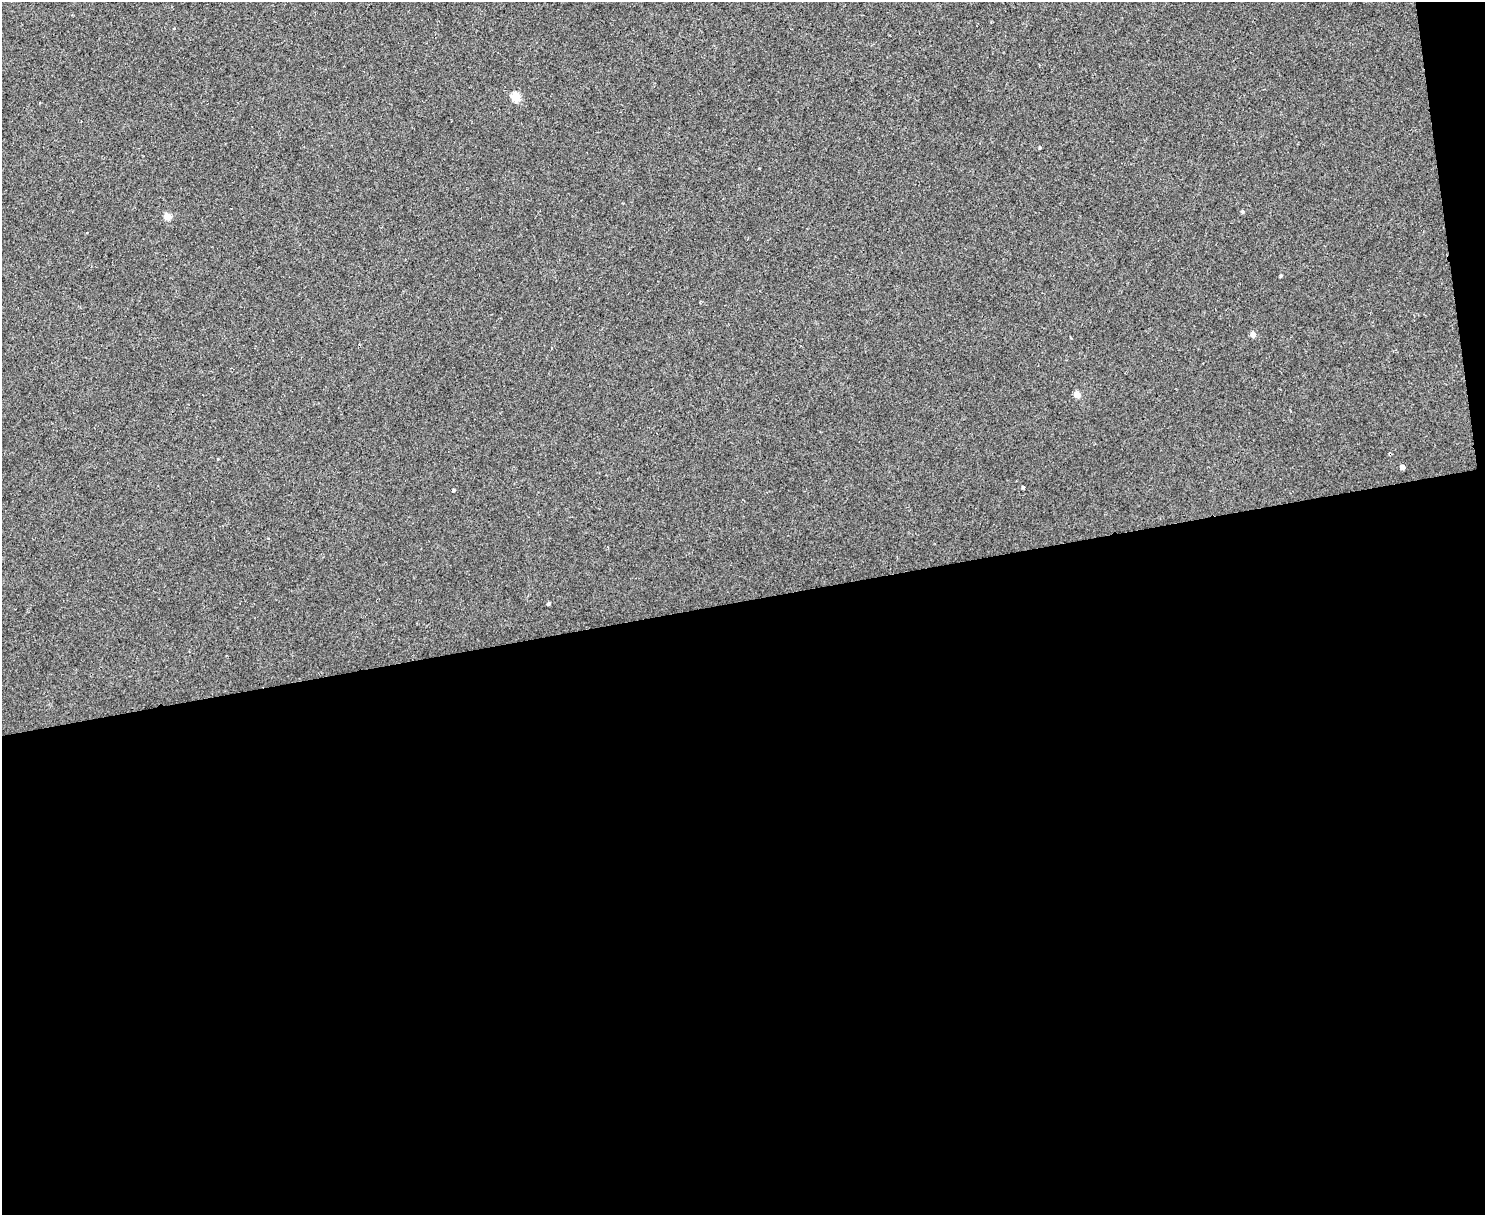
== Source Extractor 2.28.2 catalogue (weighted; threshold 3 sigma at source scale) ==
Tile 12 of 3 x 4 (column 3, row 4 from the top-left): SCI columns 3214-4696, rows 1-1213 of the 4834 x 4854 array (HDU 1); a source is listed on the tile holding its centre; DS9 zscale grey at full resolution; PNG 1487 x 1217 px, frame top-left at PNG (2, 2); no overlay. Shown black and unused: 52% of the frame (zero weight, under 2 of 3 exposures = <1% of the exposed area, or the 3 px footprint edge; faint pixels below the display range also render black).
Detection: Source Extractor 2.28.2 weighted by HDU 2 'WHT'; one run over the whole footprint, this tile lists its part. Background 0.0018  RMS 0.005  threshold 0.0225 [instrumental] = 3 sigma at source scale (4.5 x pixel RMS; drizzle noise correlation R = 1.50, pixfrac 1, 0.05/0.05 arcsec/px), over >= 5 px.
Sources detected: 9; all 9 listed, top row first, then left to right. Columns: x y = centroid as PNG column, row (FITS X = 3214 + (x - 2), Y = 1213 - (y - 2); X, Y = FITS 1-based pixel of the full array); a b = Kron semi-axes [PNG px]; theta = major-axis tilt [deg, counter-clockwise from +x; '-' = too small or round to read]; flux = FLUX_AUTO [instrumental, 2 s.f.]
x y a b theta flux
515 97 5 5 - 22
1040 148 4 3 - 0.48
1242 212 4 4 - 0.78
167 217 5 5 - 7.7
1253 334 5 4 - 3.7
1077 394 5 4 - 6.5
1402 467 4 4 - 2.4
453 491 5 3 - 0.48
548 604 4 3 - 0.89